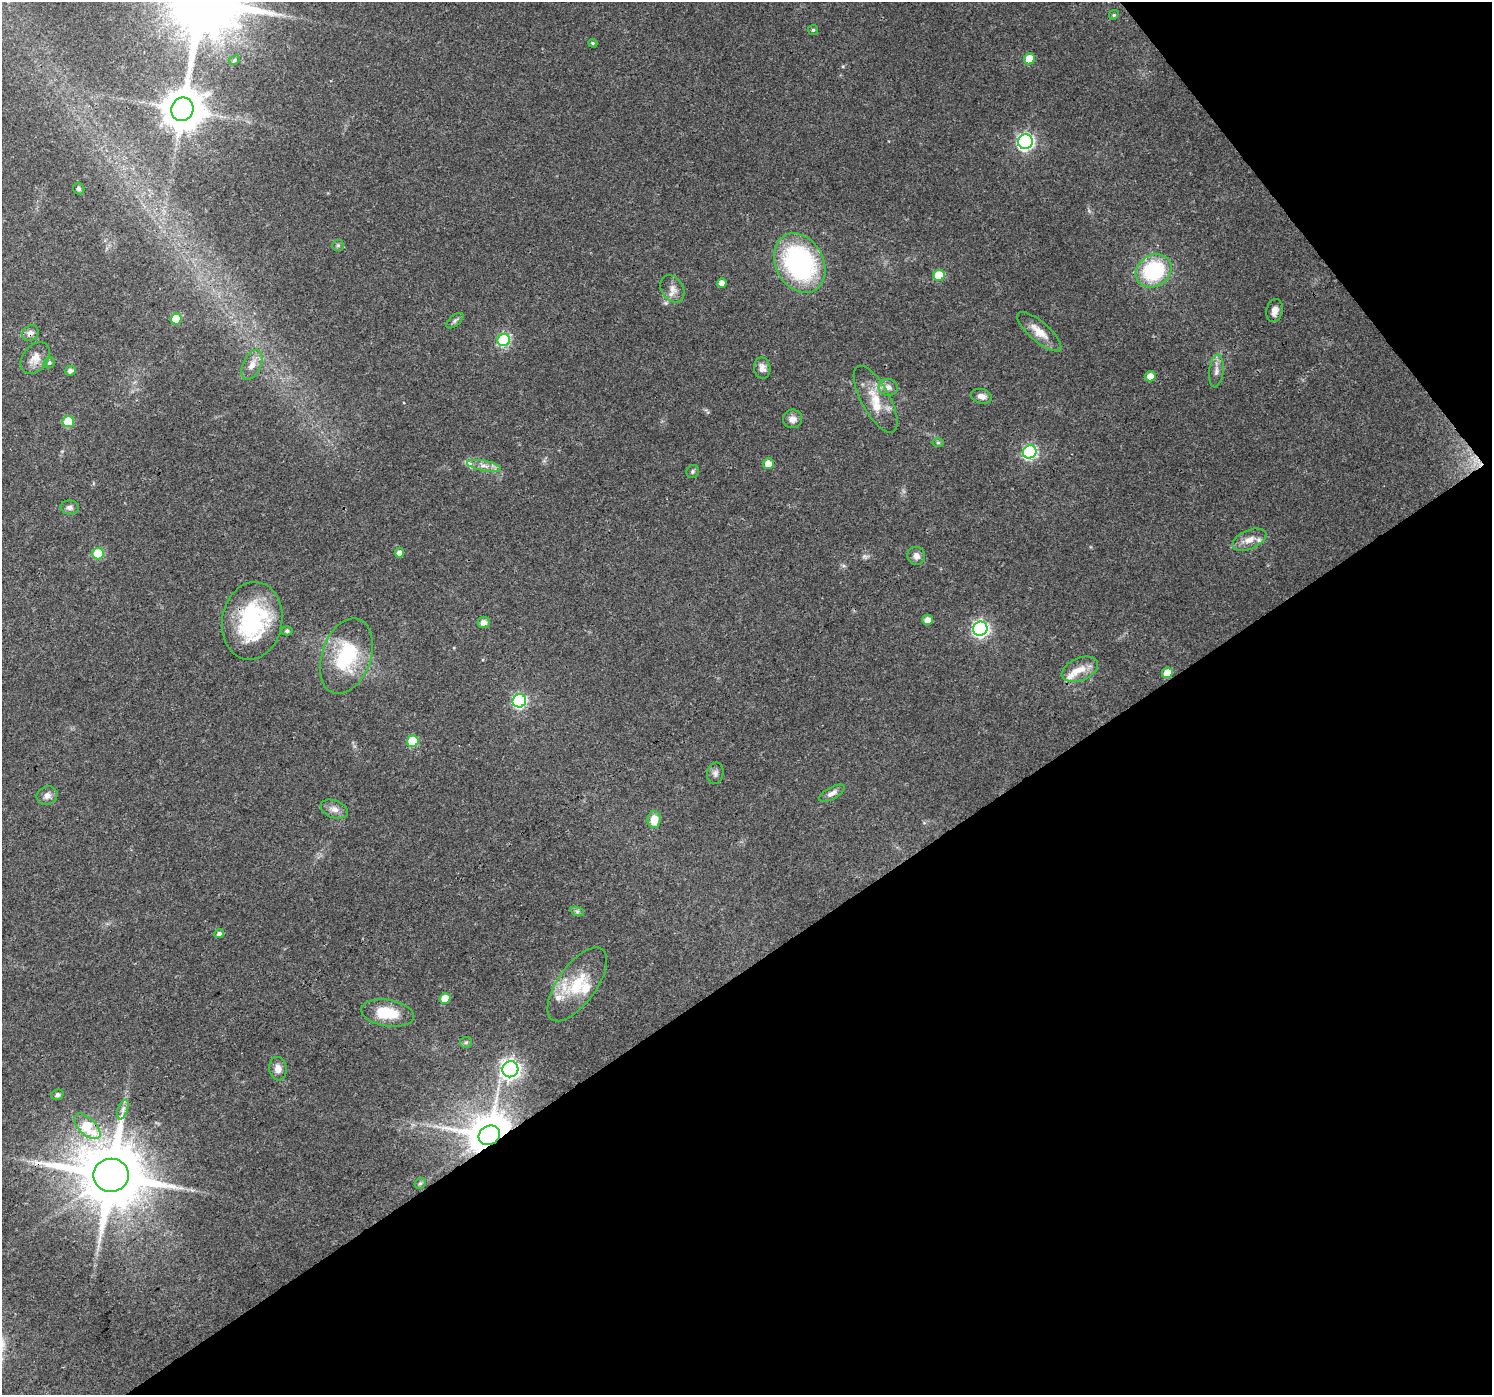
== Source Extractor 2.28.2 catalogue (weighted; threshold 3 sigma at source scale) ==
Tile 12 of 4 x 4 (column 4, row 3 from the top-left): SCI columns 4475-5964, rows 1590-2982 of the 5964 x 5900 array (HDU 1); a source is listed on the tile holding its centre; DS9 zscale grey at full resolution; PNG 1494 x 1397 px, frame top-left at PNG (2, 2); each listed source drawn as its Kron ellipse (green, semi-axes under 4 px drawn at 4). Shown black and unused: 35% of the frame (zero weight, under 3 of 4 exposures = <1% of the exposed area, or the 3 px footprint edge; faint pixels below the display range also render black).
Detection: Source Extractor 2.28.2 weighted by HDU 2 'WHT'; one run over the whole footprint, this tile lists its part. Background 0.0882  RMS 0.0054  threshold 0.0245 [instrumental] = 3 sigma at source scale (4.5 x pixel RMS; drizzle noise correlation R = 1.50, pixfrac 1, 0.0396/0.0396 arcsec/px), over >= 5 px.
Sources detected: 80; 1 too faint to see at this stretch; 1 cosmic-ray / hot-pixel residue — neither listed nor drawn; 7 inside a brighter listed object's ellipse — not listed separately; the other 71 listed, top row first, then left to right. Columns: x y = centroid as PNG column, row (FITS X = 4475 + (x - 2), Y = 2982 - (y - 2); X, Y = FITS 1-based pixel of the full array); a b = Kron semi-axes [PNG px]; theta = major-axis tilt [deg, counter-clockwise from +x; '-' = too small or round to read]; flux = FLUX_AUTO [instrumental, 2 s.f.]
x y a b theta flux
1114 15 5 4 - 0.73
813 30 5 5 - 0.87
593 43 5 4 - 0.7
1029 59 5 5 - 13
234 60 5 4 - 0.73
182 109 12 11 - 1600
1025 142 7 7 - 150
79 189 6 5 - 1.1
338 245 6 5 - 0.92
800 263 31 24 -61 97
1154 271 19 15 33 46
939 275 6 5 - 21
722 283 5 4 - 4.1
672 289 15 11 -58 4.4
1274 311 12 8 78 3.5
176 319 5 5 - 16
455 321 10 5 40 1.4
1039 332 28 10 -41 8.2
30 333 9 7 40 2.8
504 340 6 6 - 50
35 358 18 12 51 5.7
49 363 6 5 - 1.1
252 365 16 9 65 4.8
762 368 10 8 -80 3.1
70 371 5 5 - 2.4
1216 371 16 7 83 3.4
1150 376 5 5 - 5
888 387 9 8 - 3.6
982 396 10 7 -13 3.2
876 399 37 14 -61 14
793 419 9 9 - 3.7
68 421 6 5 - 20
938 442 6 4 0 0.84
1030 452 7 6 - 83
768 464 5 5 - 5.1
484 466 17 5 -11 3.6
693 471 7 6 - 1.2
70 507 9 7 -5 2
1249 540 18 9 23 5.6
399 553 5 4 - 3.7
98 554 6 5 - 21
916 556 9 8 - 3.2
928 620 5 5 - 4.3
252 621 39 30 80 65
483 622 6 5 - 3.1
980 629 7 7 - 150
287 631 5 4 - 1.3
346 656 39 24 71 39
1080 669 19 11 23 7.4
1167 673 5 5 - 10
519 701 7 6 - 81
413 741 6 5 - 25
715 773 11 8 78 2.1
832 793 14 6 29 2.9
47 796 10 9 - 3.1
334 809 14 8 -21 3.9
654 819 8 6 85 8.5
577 911 7 4 -18 1.2
219 934 5 4 - 1.9
577 984 43 19 54 24
445 998 5 5 - 8.5
387 1013 26 13 -9 18
466 1042 6 5 - 1
278 1069 12 8 -83 4.1
510 1069 8 8 - 240
57 1095 6 5 - 1.7
123 1110 10 5 69 2.3
87 1126 16 8 -44 23
489 1135 11 9 30 2200
111 1175 18 16 8 5200
420 1183 6 5 - 0.86
Overlapping masked pixels (flux is a lower limit): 5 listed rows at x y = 30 333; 252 621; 87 1126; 489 1135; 111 1175